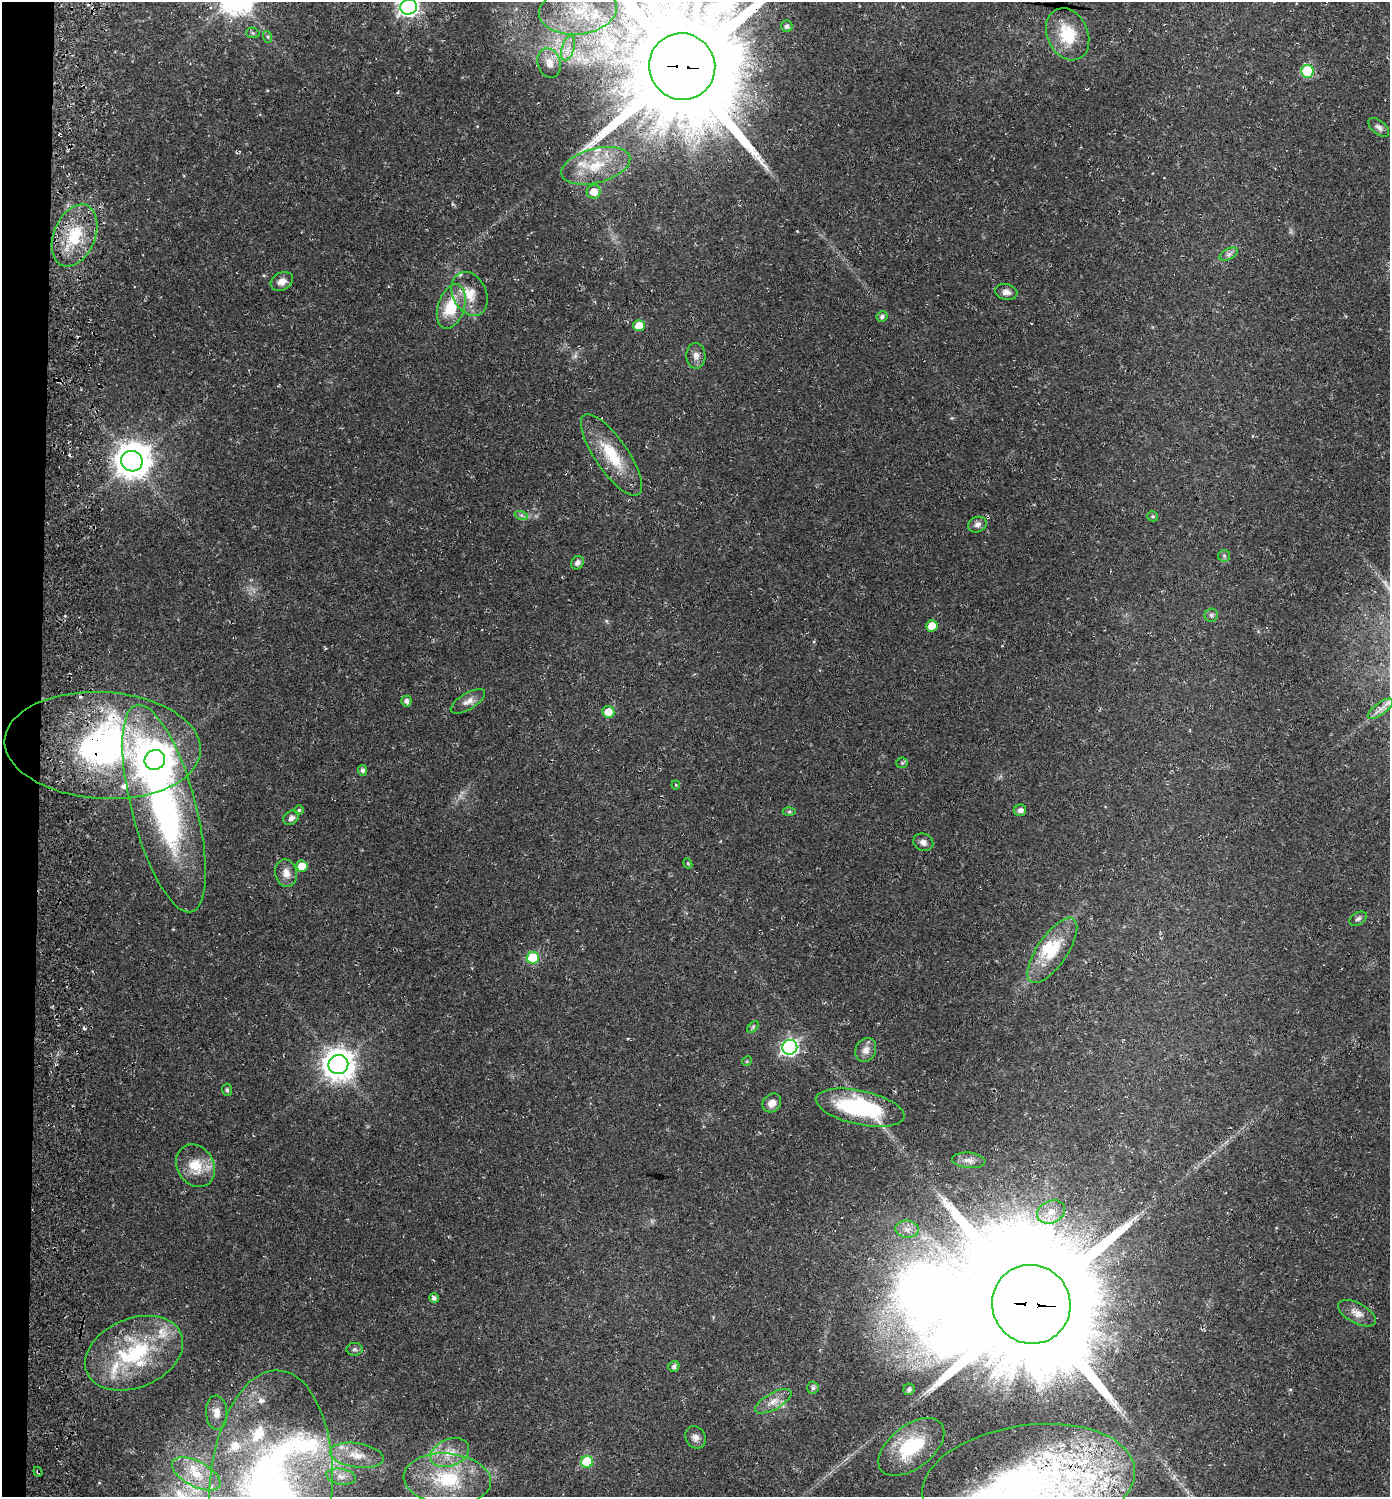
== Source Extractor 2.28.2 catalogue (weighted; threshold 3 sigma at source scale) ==
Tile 4 of 3 x 3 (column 1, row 2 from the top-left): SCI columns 342-1729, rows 1503-2997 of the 4851 x 4504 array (HDU 1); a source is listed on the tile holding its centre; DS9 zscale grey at full resolution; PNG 1392 x 1499 px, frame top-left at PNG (2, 2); each listed source drawn as its Kron ellipse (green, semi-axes under 4 px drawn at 4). Shown black and unused: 3% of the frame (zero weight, under 3 of 4 exposures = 5% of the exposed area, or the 3 px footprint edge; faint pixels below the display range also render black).
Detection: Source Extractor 2.28.2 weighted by HDU 2 'WHT'; one run over the whole footprint, this tile lists its part. Background 0.0178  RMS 0.0032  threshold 0.0146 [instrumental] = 3 sigma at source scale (4.5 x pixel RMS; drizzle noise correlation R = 1.50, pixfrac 1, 0.0396/0.0396 arcsec/px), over >= 5 px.
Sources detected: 107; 1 too faint to see at this stretch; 2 inside a brighter object's white glare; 3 cosmic-ray / hot-pixel residue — neither listed nor drawn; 16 inside a brighter listed object's ellipse — not listed separately; the other 85 listed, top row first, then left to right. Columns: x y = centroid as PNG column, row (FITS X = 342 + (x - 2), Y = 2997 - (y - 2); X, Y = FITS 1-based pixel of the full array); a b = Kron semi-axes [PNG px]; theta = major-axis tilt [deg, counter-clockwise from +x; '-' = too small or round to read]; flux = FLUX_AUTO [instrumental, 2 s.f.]
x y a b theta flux
409 7 8 7 - 140
578 10 39 24 6 20
787 26 6 5 - 0.97
253 33 7 5 -16 0.59
1068 34 27 20 -65 12
268 37 6 4 -72 0.46
568 48 13 6 74 2.5
549 63 15 11 -74 3.8
682 67 34 33 - 9300
1307 71 6 6 - 25
1379 127 12 6 -40 1.4
596 166 35 17 15 14
594 192 7 7 - 4.2
74 235 32 20 67 16
1229 254 10 5 27 1.1
282 281 12 8 28 2.3
1006 292 11 8 -11 1.7
470 294 23 16 -64 6.7
451 307 23 13 72 12
882 317 5 5 - 0.76
639 326 6 5 - 6
696 356 13 9 -87 2.1
612 455 48 16 -55 14
132 461 11 10 - 540
521 515 7 4 -18 0.66
1153 516 5 5 - 0.55
977 525 9 7 25 1.4
1224 556 6 5 - 0.66
577 563 7 6 - 1.4
1211 615 6 6 - 0.72
932 626 6 5 - 4.7
406 701 5 5 - 1.3
468 701 19 8 31 2.5
1380 709 15 6 37 2.2
608 712 6 6 - 4.8
103 745 98 53 -3 99
155 760 10 9 - 690
902 763 5 5 - 0.55
363 770 5 4 - 0.96
676 785 4 4 - 0.32
164 808 107 32 -75 110
299 810 5 4 - 0.54
1020 810 6 5 - 1.3
789 812 6 4 1 0.44
291 818 8 6 38 1.4
923 842 10 8 -24 1.6
688 863 5 4 - 0.43
302 866 6 5 - 6.5
286 873 14 11 -75 3
1358 919 9 6 32 0.92
1052 950 38 15 56 11
533 958 6 6 - 19
753 1027 7 4 47 0.49
790 1047 7 7 - 95
866 1050 12 10 66 2.3
747 1061 5 4 - 0.38
338 1064 10 9 - 480
227 1090 6 5 - 0.56
772 1103 10 8 45 2.6
860 1108 45 17 -12 33
969 1160 17 7 -5 2
195 1166 22 18 -57 8
1051 1212 14 11 24 4.5
907 1229 12 8 -6 2.5
434 1298 5 4 - 1.1
1031 1304 40 39 - 13000
1357 1313 21 10 -29 3.1
355 1349 8 6 0 0.88
134 1353 51 34 23 35
674 1366 6 5 - 1.2
813 1388 6 5 - 0.79
909 1389 6 5 - 1.3
773 1401 20 8 30 3.2
217 1413 17 10 -87 3.2
696 1437 11 9 -58 1.7
911 1447 38 21 37 21
450 1453 20 13 22 6.1
357 1455 27 12 -9 6.4
587 1462 6 6 - 18
38 1472 5 3 - 0.58
196 1474 26 12 -27 8.7
341 1477 15 8 -9 2.7
447 1479 44 25 -5 24
1028 1482 107 57 8 95
271 1490 120 61 86 200
Overlapping masked pixels (flux is a lower limit): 5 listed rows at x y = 682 67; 103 745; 1031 1304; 38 1472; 1028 1482
Isophote crosses this tile's border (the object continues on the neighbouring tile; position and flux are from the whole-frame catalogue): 4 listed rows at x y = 409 7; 682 67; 1028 1482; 271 1490